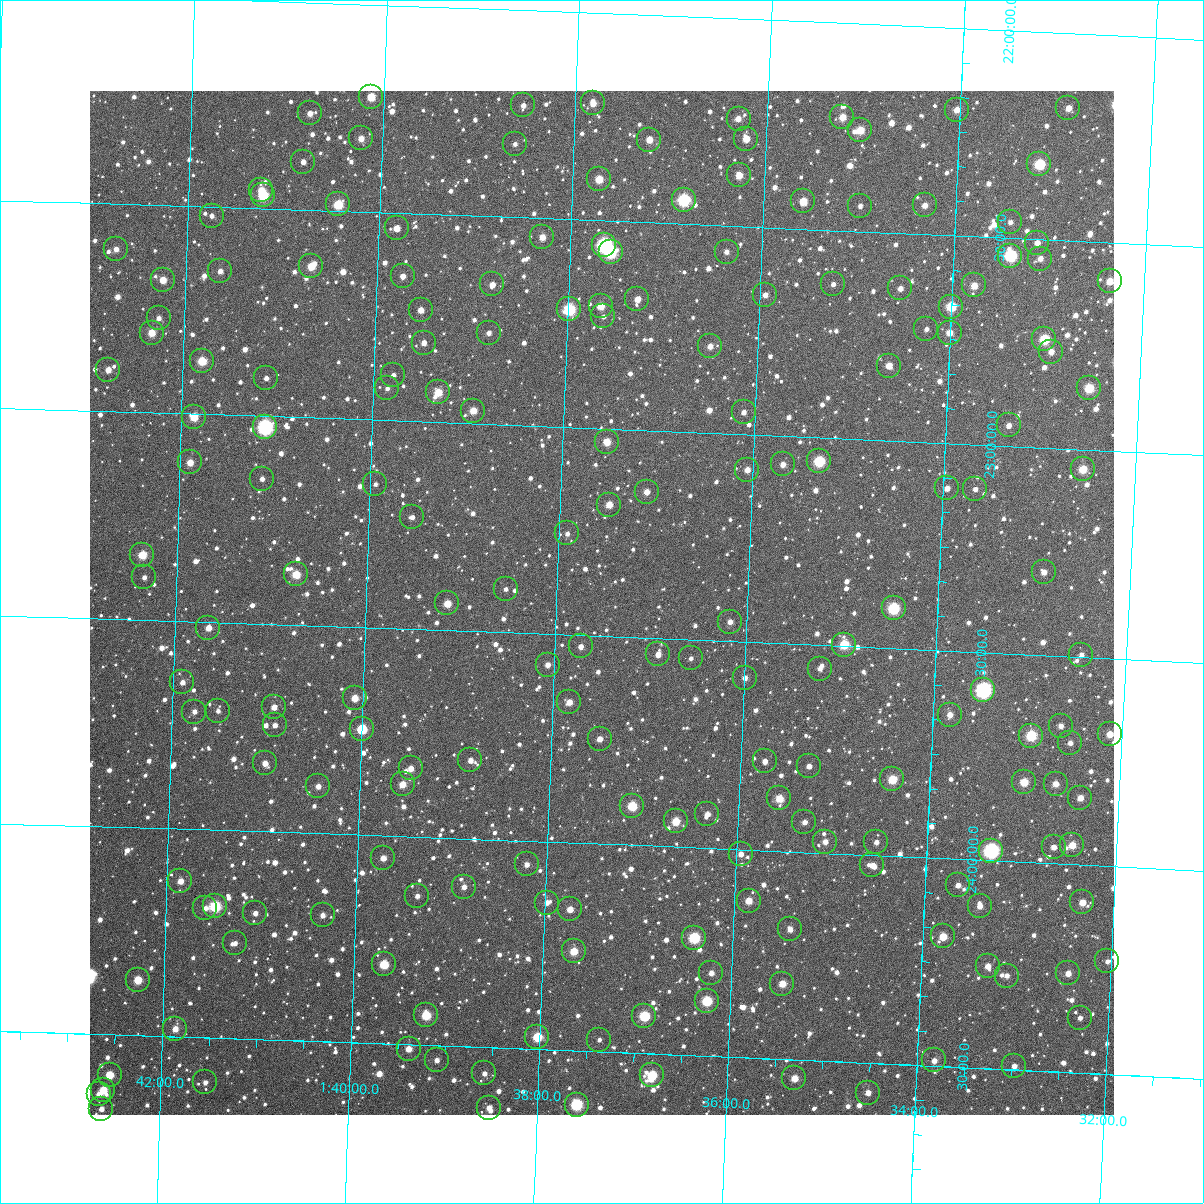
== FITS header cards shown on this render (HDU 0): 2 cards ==
NAXIS1  =                 1024
NAXIS2  =                 1024

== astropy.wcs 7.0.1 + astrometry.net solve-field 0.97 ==
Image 1024 x 1024 px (HDU 0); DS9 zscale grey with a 90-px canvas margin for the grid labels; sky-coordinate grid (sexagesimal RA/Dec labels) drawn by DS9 from the SOLVED WCS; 192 Tycho-2 reference stars matched to detected sources circled (green)
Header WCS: RA---TAN-SIP/DEC--TAN-SIP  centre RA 01:37:32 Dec +23:25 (24.38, +23.42 deg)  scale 8.67 arcsec/px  FOV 148.0' x 148.0'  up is +178 deg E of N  parity flipped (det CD > 0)
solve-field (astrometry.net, Tycho-2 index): VERIFIED the header's WCS against the Tycho-2 star catalogue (verified at 6 index scales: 17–192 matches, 0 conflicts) and refined it, rather than solving blind
Solved WCS: RA---TAN-SIP/DEC--TAN-SIP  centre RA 01:37:32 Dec +23:25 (24.38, +23.42 deg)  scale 8.67 arcsec/px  FOV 148.0' x 148.0'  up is +178 deg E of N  parity flipped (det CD > 0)
The solver's refit moves the header's centre by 0.5 arcsec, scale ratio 1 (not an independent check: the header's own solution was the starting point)
Tycho-2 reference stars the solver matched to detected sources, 192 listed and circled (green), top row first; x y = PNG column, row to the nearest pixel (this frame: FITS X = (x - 90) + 1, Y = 1024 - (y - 91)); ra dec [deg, ICRS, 3 dp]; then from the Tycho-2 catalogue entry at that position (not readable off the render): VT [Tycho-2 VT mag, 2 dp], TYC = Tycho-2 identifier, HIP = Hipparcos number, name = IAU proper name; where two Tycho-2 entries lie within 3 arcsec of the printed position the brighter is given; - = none
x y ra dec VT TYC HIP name
371 97 25.032 +22.223 10.25 1211-1602-1 - -
593 103 24.454 +22.218 11.43 1211-1295-1 - -
523 105 24.636 +22.229 11.73 1211-1288-1 - -
1068 108 23.219 +22.181 11.30 1204-801-1 - -
957 110 23.508 +22.197 10.87 1204-445-1 - -
310 113 25.190 +22.267 11.30 1211-1436-1 - -
842 117 23.805 +22.227 10.45 1204-681-1 - -
739 119 24.074 +22.241 11.46 1211-1217-1 - -
860 130 23.757 +22.257 10.13 1204-676-1 - -
361 138 25.055 +22.323 11.16 1211-1463-1 - -
746 139 24.053 +22.288 10.92 1211-1294-1 - -
649 140 24.305 +22.300 10.71 1211-1284-1 - -
515 144 24.654 +22.323 11.98 1211-1310-1 - -
303 162 25.203 +22.385 11.79 1211-1585-1 - -
1039 164 23.287 +22.319 9.23 1204-667-1 7227 -
739 175 24.067 +22.377 10.53 1211-1362-1 - -
599 179 24.431 +22.400 10.31 1211-1296-1 - -
261 190 25.310 +22.456 10.89 1211-1454-1 - -
263 195 25.305 +22.468 9.37 1211-1489-1 - -
684 200 24.209 +22.442 8.53 1211-1286-1 7520 -
803 201 23.898 +22.434 10.63 1204-831-1 - -
338 204 25.109 +22.484 9.66 1211-1625-1 - -
925 205 23.581 +22.431 11.32 1204-588-1 - -
860 206 23.749 +22.439 12.07 1204-866-1 - -
212 216 25.437 +22.521 12.09 1756-1545-1 - -
1010 222 23.356 +22.461 11.96 1204-1133-1 - -
397 228 24.954 +22.536 11.19 1749-1765-1 - -
542 237 24.574 +22.545 11.23 1749-1042-1 - -
1037 243 23.284 +22.509 11.19 1749-1546-1 - -
604 245 24.411 +22.557 7.83 1749-1478-1 7583 -
116 249 25.684 +22.609 12.39 1756-1469-1 - -
611 252 24.393 +22.575 8.83 1749-1569-1 - -
727 252 24.091 +22.563 12.24 1749-1341-1 - -
1010 256 23.351 +22.542 8.72 1749-1736-1 - -
1040 259 23.273 +22.546 11.45 1749-538-1 - -
311 266 25.173 +22.635 10.41 1756-1183-1 - -
220 271 25.410 +22.654 12.09 1756-1191-1 - -
403 276 24.934 +22.651 11.66 1749-1819-1 - -
163 280 25.559 +22.680 10.81 1756-1385-1 - -
1110 281 23.089 +22.592 10.43 1749-1525-1 - -
492 284 24.699 +22.663 11.66 1749-1445-1 - -
833 284 23.810 +22.629 12.01 1749-1567-1 - -
974 285 23.442 +22.618 10.55 1749-1442-1 - -
900 288 23.635 +22.633 11.81 1749-1573-1 - -
765 295 23.986 +22.662 11.52 1749-1463-1 - -
637 299 24.319 +22.685 11.02 1749-1466-1 - -
601 306 24.414 +22.705 10.60 1749-1596-1 - -
951 307 23.500 +22.671 9.44 1749-433-1 - -
569 309 24.496 +22.716 8.73 1749-1554-1 - -
421 310 24.884 +22.731 11.35 1749-1584-1 - -
603 316 24.406 +22.730 11.60 1749-971-1 - -
159 318 25.567 +22.771 12.12 1756-1588-1 - -
926 329 23.562 +22.728 12.08 1749-472-1 - -
152 333 25.584 +22.808 10.48 1756-1886-1 - -
489 333 24.704 +22.780 12.24 1749-1727-1 - -
950 333 23.501 +22.734 10.76 1749-1401-1 - -
1044 339 23.252 +22.739 9.24 1749-866-1 - -
424 343 24.873 +22.809 11.74 1749-1648-1 - -
710 346 24.125 +22.791 11.44 1749-936-1 - -
1051 352 23.234 +22.768 11.30 1749-1058-1 - -
202 361 25.451 +22.872 9.98 1756-1028-1 - -
889 366 23.656 +22.820 10.92 1749-1515-1 - -
108 370 25.695 +22.900 11.22 1756-1480-1 - -
393 375 24.949 +22.890 11.96 1749-1891-1 - -
266 378 25.281 +22.908 12.01 1756-1203-1 - -
387 388 24.963 +22.922 12.55 1749-1823-1 - -
1089 388 23.129 +22.852 9.57 1749-1755-1 - -
438 392 24.831 +22.928 10.26 1749-1440-1 - -
473 411 24.737 +22.969 10.68 1749-887-1 - -
744 412 24.029 +22.947 12.06 1749-1592-1 - -
194 417 25.467 +23.007 10.16 1756-1298-1 - -
1009 425 23.336 +22.951 11.43 1749-1235-1 - -
265 427 25.280 +23.025 7.57 1756-1458-1 7861 -
607 442 24.383 +23.033 10.46 1749-1588-1 7570 -
819 461 23.827 +23.058 8.98 1749-621-1 7390 -
190 462 25.473 +23.117 11.02 1756-1745-1 - -
783 464 23.922 +23.068 11.36 1749-1354-1 - -
1083 469 23.136 +23.047 10.01 1749-1503-1 - -
747 470 24.014 +23.085 11.54 1749-1025-1 - -
262 479 25.283 +23.151 12.26 1756-1031-1 - -
375 484 24.986 +23.154 12.20 1749-1841-1 - -
947 488 23.489 +23.109 12.15 1749-1522-1 - -
975 489 23.415 +23.107 12.34 1749-929-1 - -
647 492 24.275 +23.148 11.70 1749-1636-1 - -
609 505 24.371 +23.183 10.68 1749-1541-1 - -
412 517 24.886 +23.231 12.68 1749-1303-1 - -
567 533 24.479 +23.256 12.65 1749-1172-1 - -
142 555 25.590 +23.343 9.92 1756-809-1 - -
1044 572 23.226 +23.299 11.50 1749-1632-1 - -
296 574 25.186 +23.378 10.07 1756-44-1 - -
144 577 25.584 +23.397 12.04 1756-1694-1 - -
506 589 24.634 +23.395 12.58 1749-1216-1 - -
447 603 24.786 +23.435 10.44 1749-1511-1 - -
894 608 23.615 +23.403 8.68 1749-769-1 - -
730 622 24.043 +23.453 11.78 1749-1610-1 - -
208 628 25.411 +23.513 11.05 1756-120-1 - -
844 645 23.740 +23.496 9.62 1749-1575-1 - -
581 646 24.432 +23.527 12.05 1749-1699-1 - -
658 654 24.228 +23.538 11.37 1749-1729-1 - -
1081 655 23.117 +23.494 11.85 1749-1077-1 - -
691 658 24.142 +23.545 12.78 1749-1406-1 - -
548 665 24.517 +23.573 12.13 1749-1362-1 - -
820 669 23.802 +23.557 13.43 1749-1618-1 - -
745 678 23.998 +23.586 11.98 1749-1661-1 - -
182 682 25.475 +23.647 11.94 1756-103-1 - -
983 690 23.370 +23.590 7.46 1749-1639-1 7255 -
355 698 25.021 +23.671 10.67 1749-1868-1 - -
569 702 24.456 +23.662 11.24 1749-511-1 - -
274 707 25.232 +23.699 11.56 1756-898-1 - -
218 711 25.379 +23.713 12.19 1756-187-1 - -
194 712 25.441 +23.716 11.74 1756-594-1 - -
950 715 23.455 +23.653 11.44 1749-610-1 - -
275 725 25.228 +23.742 12.06 1756-1263-1 - -
1061 726 23.163 +23.667 12.02 1749-310-1 - -
362 729 24.999 +23.745 9.52 1749-1917-1 7768 -
1110 734 23.032 +23.682 10.70 1749-772-1 - -
1031 736 23.240 +23.696 9.13 1749-858-1 7217 -
600 739 24.373 +23.747 11.46 1749-491-1 - -
1070 743 23.135 +23.708 11.64 1749-540-1 - -
470 760 24.710 +23.811 11.56 1749-467-1 - -
765 761 23.936 +23.785 11.52 1749-792-1 - -
265 763 25.251 +23.835 11.49 1756-506-1 - -
809 766 23.819 +23.792 11.77 1749-1265-1 - -
411 768 24.867 +23.836 11.42 1749-830-1 - -
892 779 23.598 +23.815 9.77 1749-380-1 - -
1024 782 23.252 +23.807 10.06 1749-1131-1 - -
403 784 24.887 +23.874 10.90 1749-145-1 - -
1056 784 23.168 +23.808 10.89 1749-674-1 - -
318 786 25.109 +23.886 11.63 1749-1822-1 - -
779 798 23.893 +23.873 10.27 1749-1366-1 - -
1080 798 23.101 +23.838 11.10 1749-1102-1 - -
632 806 24.280 +23.906 9.63 1749-462-1 - -
707 814 24.081 +23.918 11.44 1749-1672-1 - -
676 821 24.164 +23.939 10.33 1749-1537-1 - -
804 822 23.825 +23.927 11.60 1749-494-1 - -
825 842 23.768 +23.972 12.07 1749-355-1 - -
876 842 23.633 +23.968 12.20 1749-641-1 - -
1072 845 23.118 +23.954 10.46 1749-206-1 - -
1054 847 23.165 +23.961 11.62 1749-478-1 - -
991 851 23.329 +23.976 7.70 1749-1402-1 7244 -
741 854 23.989 +24.010 11.62 1749-282-1 - -
383 858 24.931 +24.054 11.24 1749-1804-1 - -
527 864 24.552 +24.057 11.76 1749-220-1 - -
872 865 23.641 +24.024 11.57 1749-1304-1 - -
180 881 25.464 +24.125 11.04 1756-642-1 - -
958 885 23.413 +24.062 12.06 1749-758-1 - -
464 887 24.716 +24.116 11.56 1749-391-1 - -
417 896 24.838 +24.142 11.80 1749-655-1 - -
749 901 23.963 +24.122 10.64 1749-1308-1 - -
1082 902 23.083 +24.090 11.01 1749-407-1 - -
547 903 24.496 +24.146 12.07 1749-506-1 - -
215 906 25.370 +24.184 8.89 1756-1456-1 7889 -
980 906 23.353 +24.111 11.69 1749-1345-1 - -
205 908 25.396 +24.188 12.00 1756-1807-1 - -
570 909 24.433 +24.160 11.04 1749-939-1 - -
255 913 25.263 +24.197 11.82 1756-218-1 - -
323 915 25.085 +24.196 11.65 1749-1836-1 - -
790 929 23.850 +24.187 12.09 1749-747-1 - -
943 936 23.446 +24.188 10.48 1749-597-1 - -
694 938 24.103 +24.217 8.89 1749-1334-1 7487 -
235 943 25.314 +24.271 12.14 1756-1790-1 - -
574 951 24.419 +24.261 10.25 1749-862-1 - -
1107 961 23.010 +24.229 12.28 1749-335-1 - -
384 964 24.919 +24.309 9.73 1749-635-1 - -
988 966 23.325 +24.254 11.10 1749-440-1 - -
711 973 24.054 +24.300 11.60 1749-678-1 - -
1068 973 23.112 +24.262 11.27 1749-1177-1 - -
1007 976 23.273 +24.275 11.76 1749-148-1 - -
138 980 25.568 +24.367 10.01 1756-566-1 - -
782 984 23.865 +24.318 10.78 1749-598-1 - -
707 1001 24.062 +24.368 9.36 1749-933-1 - -
426 1015 24.803 +24.429 9.56 1749-356-1 - -
644 1016 24.226 +24.410 9.18 1749-978-1 - -
1080 1018 23.075 +24.368 12.07 1749-1319-1 - -
175 1029 25.465 +24.481 11.15 1756-1689-1 - -
537 1037 24.506 +24.470 9.55 1749-152-1 - -
599 1040 24.343 +24.471 12.13 1749-452-1 - -
409 1049 24.845 +24.511 11.09 1749-298-1 - -
437 1060 24.770 +24.535 11.78 1749-193-1 - -
934 1060 23.455 +24.487 11.50 1749-56-1 - -
1014 1066 23.243 +24.491 12.26 1749-1414-1 - -
484 1073 24.643 +24.563 11.35 1749-726-1 - -
110 1075 25.635 +24.597 10.01 1756-1196-1 - -
652 1075 24.199 +24.551 9.53 1749-913-1 - -
794 1078 23.822 +24.545 10.57 1749-620-1 - -
205 1082 25.381 +24.608 12.07 1756-1666-1 - -
103 1090 25.650 +24.634 10.39 1756-171-1 - -
868 1093 23.626 +24.572 11.45 1749-1624-1 - -
99 1094 25.661 +24.644 11.54 1756-162-1 - -
577 1105 24.396 +24.630 8.73 1749-575-1 - -
489 1108 24.628 +24.645 11.48 1749-534-1 - -
101 1109 25.654 +24.680 12.07 1756-1635-1 - -